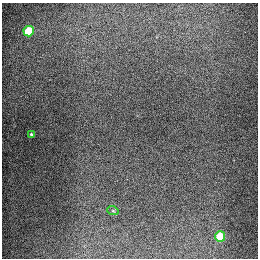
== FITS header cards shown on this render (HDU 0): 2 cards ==
NAXIS1  =                  256
NAXIS2  =                  256

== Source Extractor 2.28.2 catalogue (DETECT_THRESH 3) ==
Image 256 x 256 px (HDU 0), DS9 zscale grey, 1 PNG px = 1 image px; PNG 260 x 260 px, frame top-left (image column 1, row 256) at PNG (2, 3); each listed source drawn as its Kron ellipse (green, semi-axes under 4 px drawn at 4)
Background 1290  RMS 26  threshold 79.1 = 3 sigma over >= 5 px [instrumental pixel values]
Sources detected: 4; all 4 listed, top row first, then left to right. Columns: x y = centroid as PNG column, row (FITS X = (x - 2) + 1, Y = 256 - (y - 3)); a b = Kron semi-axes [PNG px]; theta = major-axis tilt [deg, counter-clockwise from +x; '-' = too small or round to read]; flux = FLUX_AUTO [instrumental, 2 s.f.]
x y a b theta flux
29 31 5 5 - 93000
31 134 3 3 - 2200
113 211 5 3 - 1700
220 236 5 5 - 76000